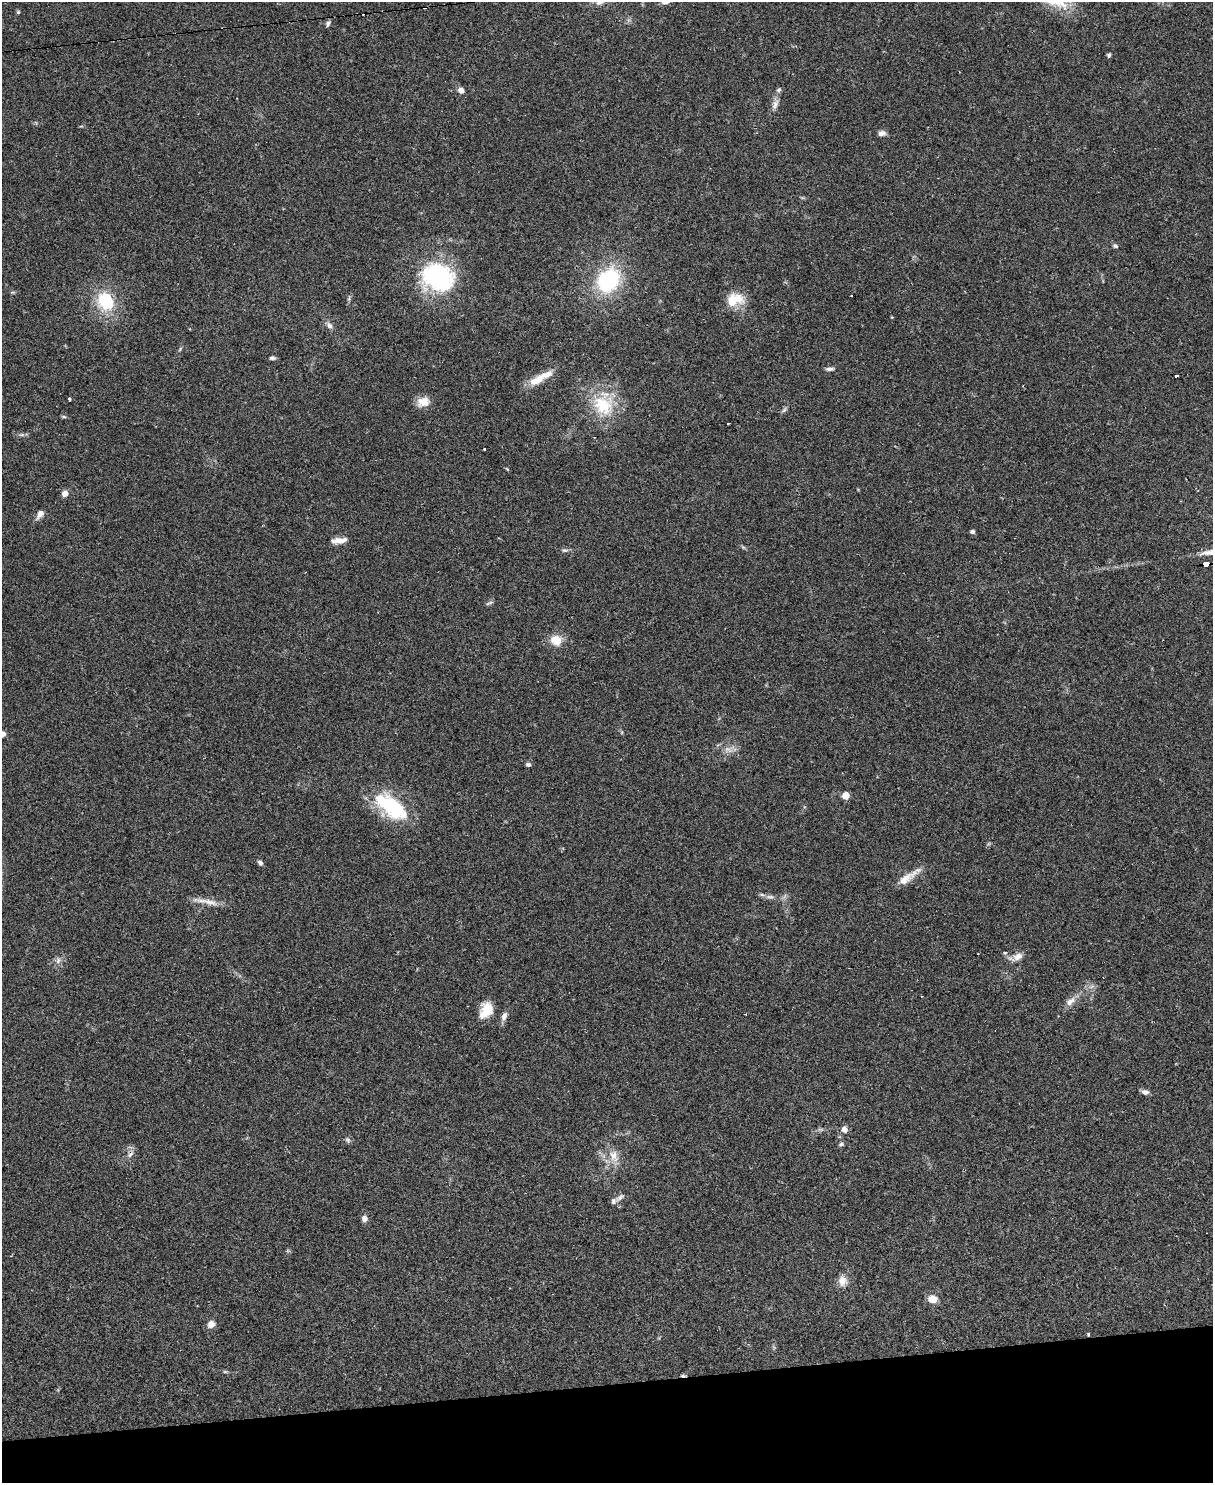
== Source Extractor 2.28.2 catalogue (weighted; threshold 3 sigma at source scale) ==
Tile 10 of 4 x 3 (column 2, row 3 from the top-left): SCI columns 1212-2422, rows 247-1727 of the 4844 x 4824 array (HDU 1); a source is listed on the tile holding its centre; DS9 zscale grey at full resolution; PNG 1215 x 1485 px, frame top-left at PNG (2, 2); no overlay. Shown black and unused: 7% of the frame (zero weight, under 2 of 3 exposures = <1% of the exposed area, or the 3 px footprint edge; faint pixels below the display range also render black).
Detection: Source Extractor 2.28.2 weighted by HDU 2 'WHT'; one run over the whole footprint, this tile lists its part. Background 0.0698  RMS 0.0058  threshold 0.0262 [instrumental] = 3 sigma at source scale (4.5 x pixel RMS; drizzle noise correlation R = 1.50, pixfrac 1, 0.05/0.05 arcsec/px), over >= 5 px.
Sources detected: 69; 6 cosmic-ray / hot-pixel residue — not listed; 2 inside a brighter listed object's ellipse — not listed separately; the other 61 listed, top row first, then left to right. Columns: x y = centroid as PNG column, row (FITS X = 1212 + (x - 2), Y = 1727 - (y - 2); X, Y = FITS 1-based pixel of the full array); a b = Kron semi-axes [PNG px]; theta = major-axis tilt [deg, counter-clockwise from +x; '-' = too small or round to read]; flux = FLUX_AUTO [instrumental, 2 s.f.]
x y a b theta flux
666 2 12 5 14 2.4
18 12 5 5 - 0.69
328 23 8 5 57 1.5
1109 55 6 4 80 0.95
461 90 7 6 - 2.8
779 90 7 5 23 1.1
775 104 14 7 66 3.1
882 133 9 6 8 2.6
1115 246 7 5 -33 1.1
438 277 37 29 -17 68
608 280 21 16 51 58
852 296 3 3 - 3.3
734 299 23 15 14 12
106 301 18 15 -62 27
329 325 10 6 -57 2.3
272 358 7 5 2 1.2
830 369 11 4 5 1.6
1176 376 4 3 - 3.5
538 379 27 10 34 9.3
69 399 3 3 - 0.64
423 402 16 12 13 6.3
603 405 32 27 -41 27
784 410 8 4 45 1.2
64 417 7 3 -19 0.73
728 423 3 3 - 1.5
22 435 7 4 -18 1.1
484 449 2 2 - 0.51
65 493 7 7 - 3.2
40 514 11 7 55 3.2
972 532 5 4 - 1.2
339 540 20 7 7 4.7
564 550 8 4 8 1.1
1206 564 5 4 - 36
490 603 11 3 22 1.1
556 640 15 11 -32 8
728 749 11 5 -18 2.9
528 764 6 5 - 1.1
845 795 5 5 - 9.2
391 807 42 19 -37 42
260 862 7 5 -28 1.4
905 879 25 11 36 7.6
770 897 12 4 -5 2
210 902 25 7 -16 5.5
1005 952 3 3 - 4
1018 956 13 9 26 4.1
58 960 9 6 64 2.2
1070 1001 15 8 36 4.1
486 1010 18 12 53 11
504 1016 12 7 67 2.8
1145 1092 10 6 -13 2.1
844 1129 7 6 - 3.3
348 1140 9 5 -27 1.2
841 1144 6 5 - 1.2
613 1155 17 12 -75 7.3
620 1197 15 5 41 2.1
364 1218 7 7 - 2.6
842 1281 14 11 -85 4.5
932 1299 9 8 - 6.1
211 1324 8 7 - 3.5
1088 1334 4 3 - 0.6
225 1372 6 4 -18 0.73
Overlapping masked pixels (flux is a lower limit): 2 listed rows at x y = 1206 564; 1088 1334
Isophote crosses this tile's border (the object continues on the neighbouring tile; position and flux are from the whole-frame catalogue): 1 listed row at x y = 666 2